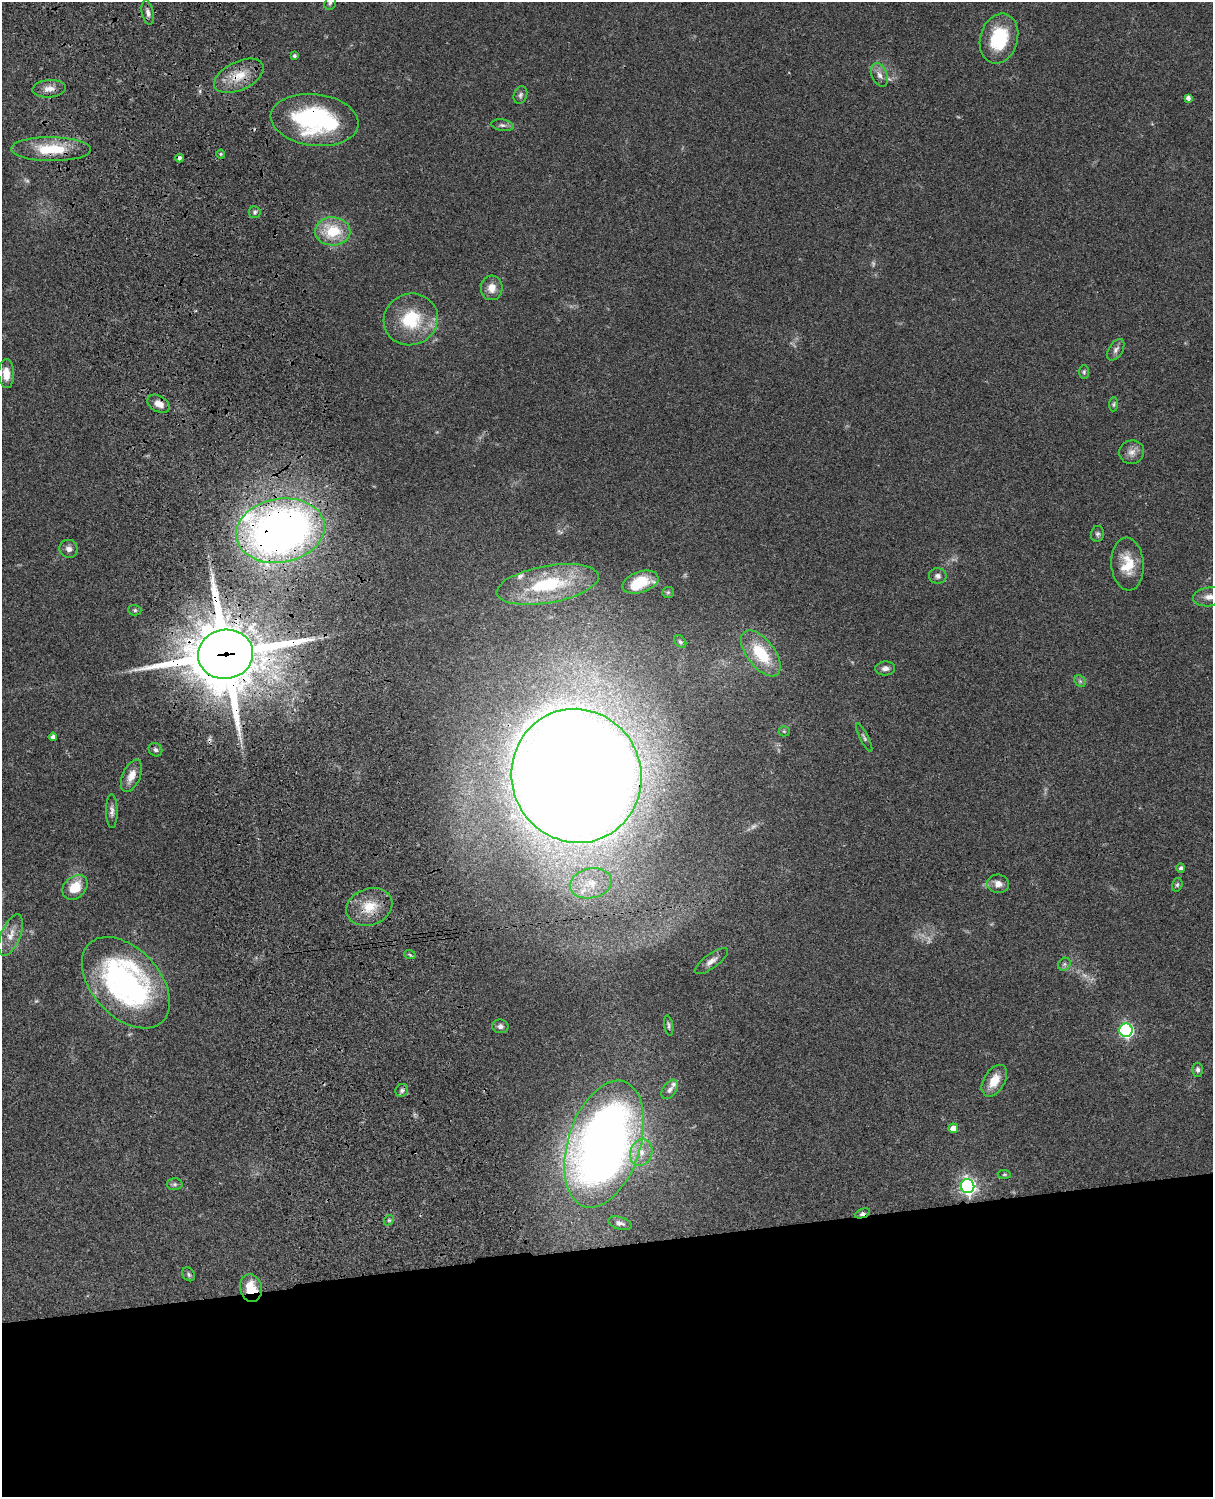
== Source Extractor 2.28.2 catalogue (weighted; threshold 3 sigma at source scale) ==
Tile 11 of 4 x 3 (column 3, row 3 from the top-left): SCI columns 2545-3755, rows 279-1773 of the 5086 x 4928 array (HDU 1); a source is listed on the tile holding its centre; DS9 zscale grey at full resolution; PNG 1215 x 1499 px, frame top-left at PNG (2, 2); each listed source drawn as its Kron ellipse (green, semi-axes under 4 px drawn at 4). Shown black and unused: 17% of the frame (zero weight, under 3 of 4 exposures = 6% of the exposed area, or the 3 px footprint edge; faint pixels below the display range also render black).
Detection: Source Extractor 2.28.2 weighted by HDU 2 'WHT'; one run over the whole footprint, this tile lists its part. Background 0.0782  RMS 0.0058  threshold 0.026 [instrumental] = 3 sigma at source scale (4.5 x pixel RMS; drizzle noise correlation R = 1.50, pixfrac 1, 0.05/0.05 arcsec/px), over >= 5 px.
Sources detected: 84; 5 too faint to see at this stretch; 1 cosmic-ray / hot-pixel residue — neither listed nor drawn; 3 inside a brighter listed object's ellipse — not listed separately; the other 75 listed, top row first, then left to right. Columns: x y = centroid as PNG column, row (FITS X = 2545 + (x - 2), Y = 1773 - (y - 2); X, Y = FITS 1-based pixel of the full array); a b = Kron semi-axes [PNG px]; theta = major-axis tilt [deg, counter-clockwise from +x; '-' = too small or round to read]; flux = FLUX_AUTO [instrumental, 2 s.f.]
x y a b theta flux
330 3 7 5 71 1.2
148 13 12 6 -78 2.6
999 39 25 18 73 32
294 56 4 4 - 1.2
879 75 12 7 -67 3.5
239 76 27 14 25 13
49 89 17 9 4 4.8
520 95 9 6 70 1.6
1188 98 4 4 - 2.5
315 120 44 25 -7 84
502 125 11 5 -8 1.8
51 149 40 12 0 24
221 154 4 4 - 0.68
179 158 4 3 - 3.2
255 212 6 6 - 1.2
333 231 18 14 -2 22
492 288 12 11 - 5.8
411 319 27 25 22 29
1116 350 12 7 57 2.4
1084 372 7 5 89 1
6 374 14 8 -88 6.9
158 404 12 7 -29 5.4
1114 404 7 4 83 0.91
1132 452 12 11 - 4.1
280 531 45 32 10 410
1097 534 8 6 79 1.4
69 549 9 8 - 2.8
1128 564 26 16 -85 15
938 576 9 7 -6 2.3
640 582 19 10 18 20
548 584 52 18 10 48
668 592 6 5 - 0.95
1209 597 16 9 6 5.2
135 610 6 5 - 1
680 642 7 5 -48 1.1
761 653 27 13 -52 27
226 654 27 24 8 4700
885 668 10 7 4 2.5
1080 681 6 5 - 1.1
784 731 5 5 - 0.68
53 737 4 4 - 2
864 737 16 4 -63 1.5
155 750 7 6 - 1.5
131 776 17 8 67 6.1
576 776 67 65 -68 2800
112 811 17 6 -89 2.6
1181 868 4 4 - 1.6
591 883 21 15 13 13
998 884 11 9 -10 4
1177 885 7 5 73 1.1
75 887 14 10 43 13
369 907 23 18 21 15
11 935 22 9 68 7.2
410 955 6 3 -20 0.64
711 961 20 7 35 3.8
1064 964 7 5 46 1.3
126 983 53 34 -48 140
500 1026 8 7 - 2
669 1026 10 4 -80 1.3
1126 1030 6 6 - 110
1198 1070 7 5 -89 1.7
994 1081 17 10 59 9.8
670 1089 11 6 55 2.4
402 1090 7 6 - 1.5
953 1128 5 5 - 5.5
604 1144 66 36 72 500
641 1152 14 11 72 7.1
1004 1174 6 4 -5 0.78
175 1184 8 6 -1 1.4
967 1186 7 7 - 210
862 1213 8 4 21 2.1
389 1220 6 4 43 0.87
620 1223 12 6 -16 1.9
189 1274 7 5 -56 1.2
251 1288 14 11 -74 13
Overlapping masked pixels (flux is a lower limit): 10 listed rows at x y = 239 76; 315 120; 51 149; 179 158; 158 404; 280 531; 226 654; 576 776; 862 1213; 251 1288
Isophote crosses this tile's border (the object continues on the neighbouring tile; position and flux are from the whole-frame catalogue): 2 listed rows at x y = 330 3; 1209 597